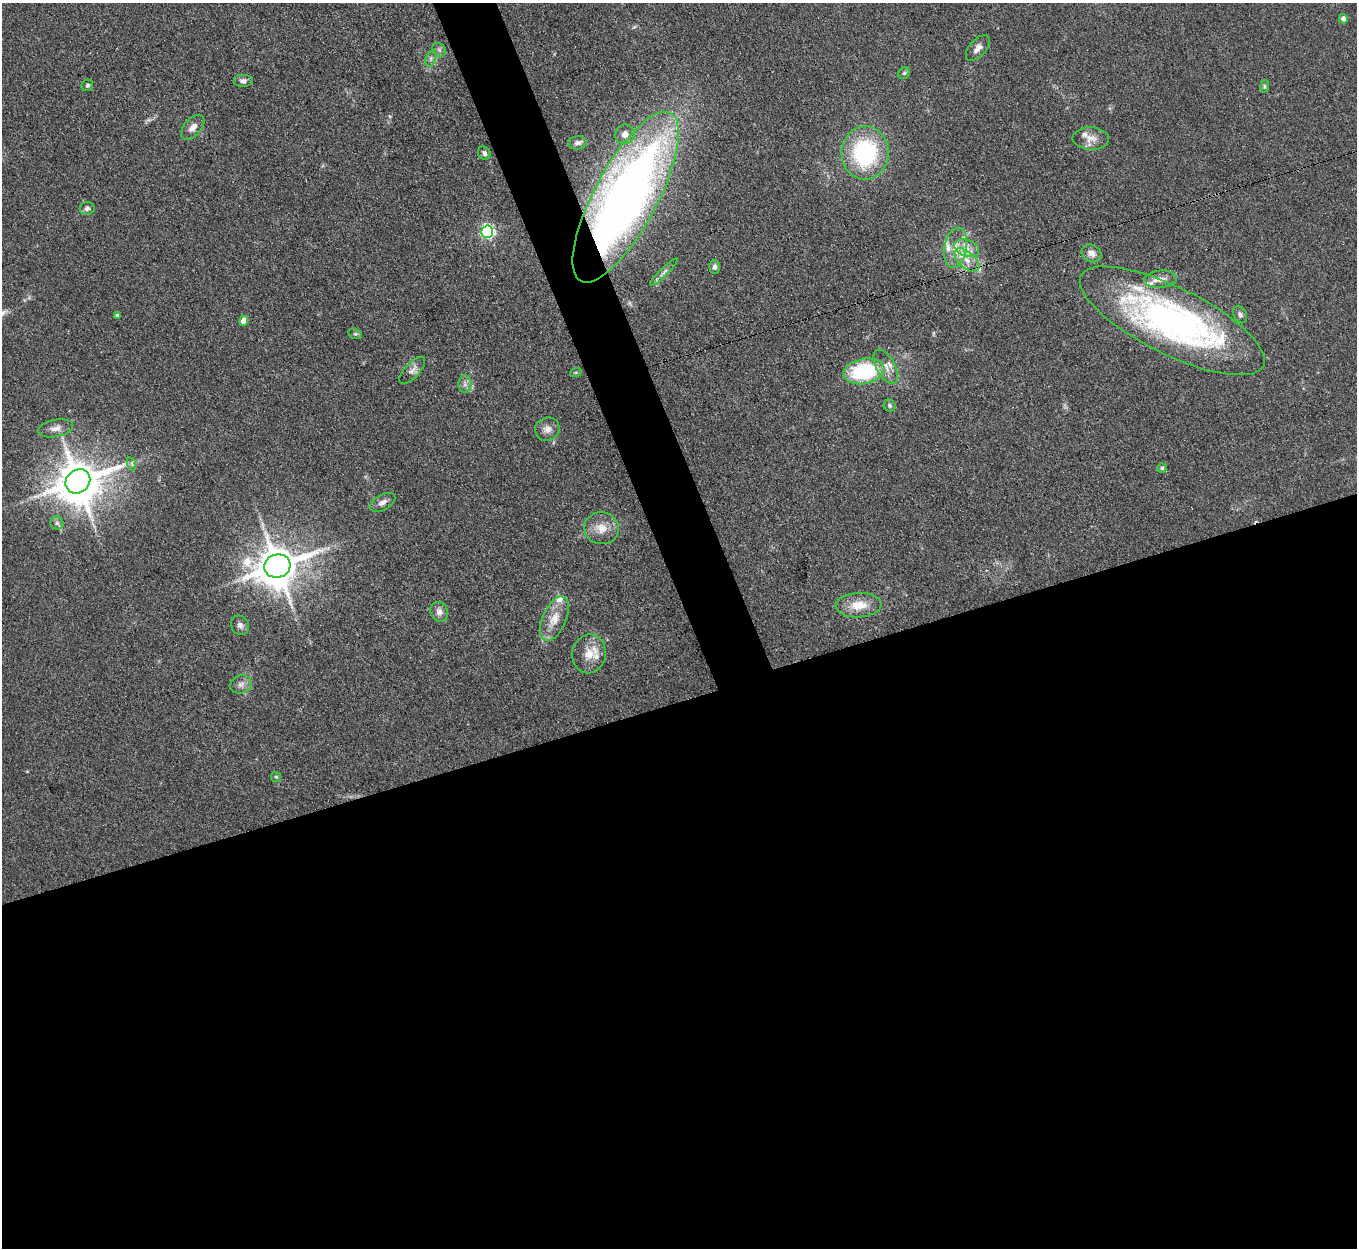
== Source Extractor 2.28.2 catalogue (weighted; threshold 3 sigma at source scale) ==
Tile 15 of 4 x 4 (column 3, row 4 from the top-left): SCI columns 2714-4068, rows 277-1522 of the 5427 x 5413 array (HDU 1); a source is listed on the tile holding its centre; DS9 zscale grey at full resolution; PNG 1359 x 1250 px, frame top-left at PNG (2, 3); each listed source drawn as its Kron ellipse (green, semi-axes under 4 px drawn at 4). Shown black and unused: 47% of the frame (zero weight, under 3 of 4 exposures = <1% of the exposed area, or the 3 px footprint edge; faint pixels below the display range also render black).
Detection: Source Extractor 2.28.2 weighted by HDU 2 'WHT'; one run over the whole footprint, this tile lists its part. Background 0.107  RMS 0.0065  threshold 0.0295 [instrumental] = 3 sigma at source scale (4.5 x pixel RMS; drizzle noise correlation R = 1.50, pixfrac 1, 0.05/0.05 arcsec/px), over >= 5 px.
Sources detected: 61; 1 inside a brighter object's white glare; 1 cosmic-ray / hot-pixel residue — neither listed nor drawn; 8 inside a brighter listed object's ellipse — not listed separately; the other 51 listed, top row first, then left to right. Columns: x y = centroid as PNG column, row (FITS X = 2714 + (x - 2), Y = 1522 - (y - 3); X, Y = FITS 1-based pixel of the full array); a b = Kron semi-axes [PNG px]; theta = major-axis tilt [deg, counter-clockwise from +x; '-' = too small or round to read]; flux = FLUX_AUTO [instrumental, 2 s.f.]
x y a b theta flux
1343 19 5 4 - 3.1
978 48 15 8 50 4
439 50 7 6 - 1.6
431 59 8 5 71 1.7
904 73 6 5 - 1.1
243 81 10 6 0 2.3
87 85 6 5 - 1.4
1264 86 6 4 -88 1
193 127 15 8 49 4.7
625 134 10 9 - 5.1
1091 138 18 11 -3 6.7
577 143 9 6 5 2.5
484 153 7 6 - 2
865 153 26 23 89 72
626 197 95 31 62 600
87 208 7 6 - 1.8
487 232 6 6 - 130
956 248 20 11 80 11
967 248 13 8 -21 5.8
1092 253 10 8 -30 5
967 260 15 8 -41 7
715 267 7 5 -87 2.2
664 272 18 4 45 2.9
1160 279 16 8 4 6
1240 314 9 6 -65 2.1
117 316 4 4 - 1.7
244 321 5 4 - 8.2
1172 321 102 33 -26 250
355 334 7 5 -18 1.1
886 367 19 9 -62 6.7
412 370 17 7 47 3.6
864 371 21 12 11 58
576 372 6 4 19 0.79
465 384 9 6 -89 2.7
890 406 6 5 - 1.3
56 428 18 8 11 4.7
547 429 12 11 - 4.7
132 464 7 4 -71 1.2
1162 468 5 4 - 0.92
78 481 13 11 41 2200
383 502 14 7 30 3.6
57 523 6 6 - 1.7
602 528 17 16 - 9.8
277 566 13 11 15 2200
859 605 23 12 3 12
439 612 10 8 -66 3.9
554 619 24 12 66 11
240 625 10 8 -57 2.9
589 654 19 16 78 11
241 684 11 8 23 3.4
276 777 5 5 - 0.9
Overlapping masked pixels (flux is a lower limit): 2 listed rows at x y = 626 197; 1172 321